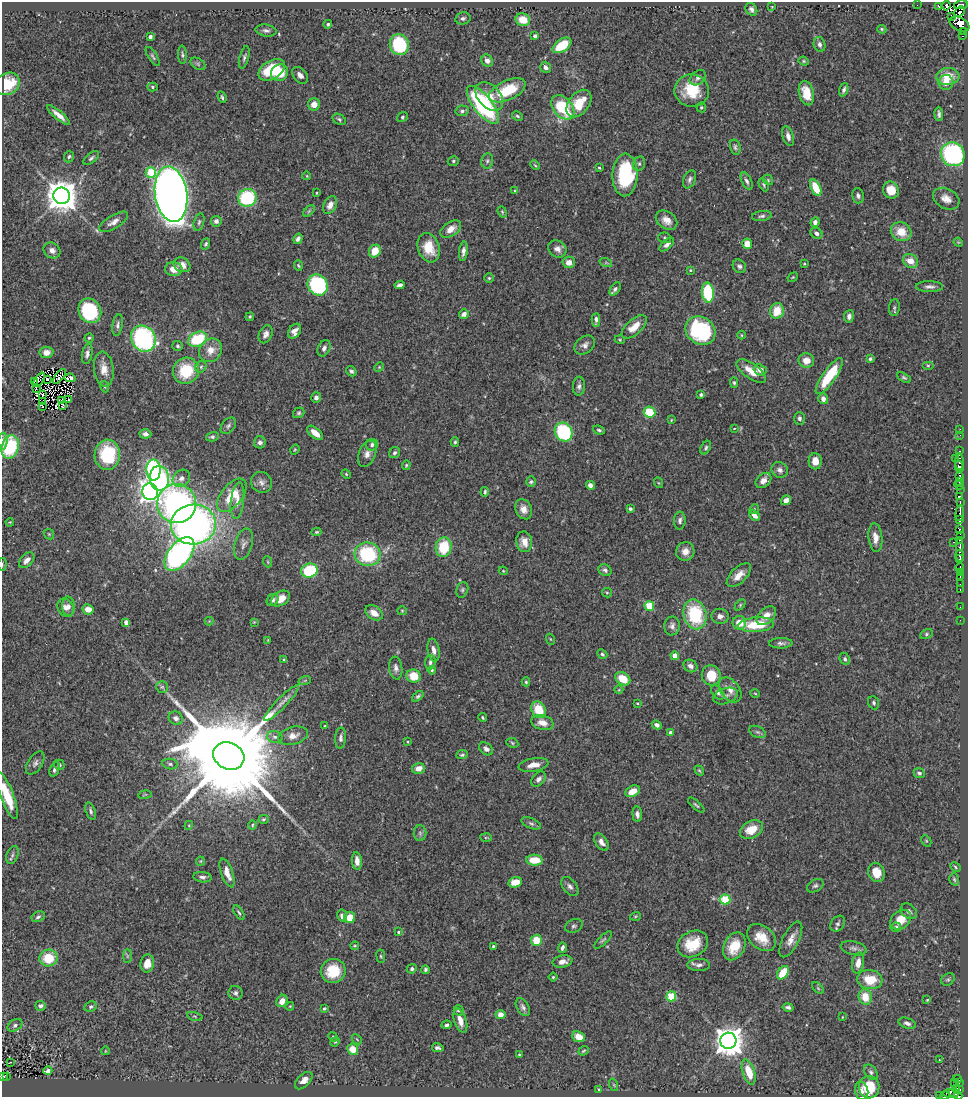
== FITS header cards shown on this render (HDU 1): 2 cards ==
NAXIS1  =                  966
NAXIS2  =                 1095

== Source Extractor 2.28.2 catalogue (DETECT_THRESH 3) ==
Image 966 x 1095 px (HDU 1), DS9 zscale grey, 1 PNG px = 1 image px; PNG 970 x 1099 px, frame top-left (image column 1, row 1095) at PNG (2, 2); each listed source drawn as its Kron ellipse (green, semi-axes under 4 px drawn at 4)
Background 0.785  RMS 0.027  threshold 0.0799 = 3 sigma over >= 5 px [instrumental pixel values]
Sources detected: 454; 5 with non-positive FLUX_AUTO (blend fragments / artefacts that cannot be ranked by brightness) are neither listed nor drawn; the other 449 listed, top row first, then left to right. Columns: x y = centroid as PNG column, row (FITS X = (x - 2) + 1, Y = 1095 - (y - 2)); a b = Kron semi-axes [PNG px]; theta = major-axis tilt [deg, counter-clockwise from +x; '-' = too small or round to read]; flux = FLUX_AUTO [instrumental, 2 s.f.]
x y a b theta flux
917 5 2 2 - 5.8
961 5 7 4 11 290
946 6 5 3 - 160
772 7 4 3 - 1.6
939 7 3 2 - 18
751 9 7 5 -55 5.9
959 12 6 3 44 100
951 16 4 2 - 77
463 18 7 6 - 4.7
523 20 7 6 - 30
328 24 4 4 - 3.7
959 24 10 6 -27 760
882 29 4 3 - 2.2
266 30 10 6 -8 6.3
963 31 2 2 - 16
535 36 4 4 - 8.3
963 36 3 2 - 11
150 37 4 3 - 7.1
819 44 7 5 -76 6.3
399 45 10 9 - 140
562 45 10 6 34 51
182 55 9 4 -87 3.8
153 57 11 4 -57 3.9
244 57 11 4 75 4.5
487 61 6 5 - 8.7
804 61 5 4 - 2.2
198 64 8 5 -31 3.9
546 67 6 5 - 5.9
272 70 15 9 31 74
280 73 9 8 - 43
300 75 9 6 -49 10
948 76 11 8 4 34
698 78 9 6 38 6.1
946 82 7 7 - 14
7 84 13 10 32 52
152 87 5 4 - 3.6
507 90 20 9 25 67
692 90 17 16 - 61
844 90 7 3 70 4.9
806 93 12 7 -76 32
222 97 6 3 -70 3.1
489 97 17 11 -48 30
579 103 16 10 52 47
314 104 6 6 - 17
483 105 23 9 -51 250
563 107 14 9 -50 92
701 107 5 5 - 2.5
462 111 6 5 - 4.4
939 114 7 3 -87 4.7
58 115 14 4 -40 13
517 116 6 4 -28 2.7
402 117 5 4 - 2.8
339 119 7 5 -30 3.2
788 136 10 5 -74 8.8
735 147 8 5 -75 4
953 154 12 11 - 310
69 157 6 5 - 3.6
91 158 9 4 40 4.2
453 161 6 4 17 3.1
487 161 7 6 - 3.9
639 164 7 6 - 4.1
535 165 5 3 - 1.9
599 168 3 2 - 1.9
151 172 5 5 - 74
625 175 21 12 87 140
307 176 4 3 - 1.3
690 179 9 6 68 5.6
768 180 6 4 -50 2
747 181 9 5 -65 5.3
764 185 7 4 -64 2.8
816 188 9 5 -64 38
891 190 9 8 - 23
515 191 4 2 - 1.4
317 193 3 2 - 1.6
171 194 28 16 -82 2500
62 196 8 8 - 3400
858 196 8 5 -76 5
247 198 9 8 - 130
946 199 14 10 -27 17
330 205 9 6 62 13
309 211 7 4 45 2.9
502 212 6 4 -69 2.3
762 216 10 5 6 4.9
667 220 12 8 -35 16
216 221 5 5 - 7
114 222 16 6 31 12
199 222 9 5 75 4.1
815 222 5 4 - 8.3
451 229 11 7 33 15
901 232 10 9 - 30
816 233 6 5 - 6.1
665 238 6 5 - 3.5
298 239 5 4 - 5
958 242 5 3 - 1.7
206 244 5 4 - 3.2
747 244 5 5 - 23
667 245 9 5 41 6.9
429 248 15 10 -72 39
557 249 9 8 - 11
52 250 9 7 -34 10
375 251 6 5 - 30
463 251 10 4 83 7.4
910 261 8 6 -36 22
569 262 6 5 - 15
606 263 6 4 -18 2.2
804 264 3 2 - 1.4
182 265 9 7 -26 13
298 266 5 3 - 2
739 266 7 6 - 5
174 269 9 7 -5 17
690 270 4 3 - 2.1
793 277 5 3 - 1.8
489 278 4 4 - 2.6
318 285 11 9 -56 170
400 285 5 4 - 6.1
930 287 13 5 0 7.5
615 289 7 4 55 5.3
708 293 10 6 -85 120
894 308 8 5 86 3.6
90 311 13 11 -59 150
777 311 8 6 72 35
464 314 5 4 - 7.9
849 316 6 5 - 7.1
250 317 4 3 - 2.5
596 320 7 4 87 7.6
118 325 11 5 80 5.6
634 327 15 7 41 24
295 331 8 5 54 11
700 331 16 13 -34 180
266 334 9 6 67 8.2
741 335 4 3 - 1.3
89 338 4 4 - 2.3
143 339 13 12 - 290
198 339 10 7 26 92
620 340 5 3 - 2
585 345 11 8 36 8.9
178 346 5 5 - 3.4
324 348 8 6 65 7.2
211 350 12 11 - 22
46 352 7 5 7 14
87 354 10 5 79 7.5
870 359 4 3 - 3.1
806 360 8 7 - 17
928 365 6 4 0 2.5
201 367 6 5 - 3.6
379 367 5 4 - 2.1
104 369 17 9 -83 22
760 370 6 5 - 13
186 371 13 12 - 76
351 371 6 4 -33 4.6
751 371 17 7 -35 23
59 376 8 3 53 0.56
829 376 21 6 55 83
70 378 6 4 -6 0.79
904 378 7 4 -31 3
48 379 3 3 - 3.6
39 380 8 2 53 0.17
34 382 3 2 - 6.4
734 383 5 4 - 3
579 386 9 6 87 6
105 387 5 3 - 2.4
36 388 3 2 - 1
42 395 2 2 - 1.4
701 395 3 3 - 4
316 398 5 5 - 6.8
823 399 5 5 - 9.4
61 400 3 2 - 0.75
69 400 3 2 - 2.4
43 402 3 2 - 0.66
62 405 4 2 - 1.8
42 406 2 2 - 1.2
650 412 6 5 - 59
299 413 6 5 - 3.1
799 418 6 5 - 4.8
671 420 3 2 - 1.4
228 426 9 6 50 4.7
734 428 4 2 - 1.3
960 429 2 2 - 0.99
599 430 6 4 -19 3.6
564 432 10 8 -58 150
315 433 9 5 -40 17
145 434 6 4 3 6.1
960 435 3 2 - 3.1
212 437 6 4 14 3.8
3 441 8 4 88 9.1
260 442 6 6 - 7.2
455 442 4 3 - 3.3
372 445 6 5 - 4.9
10 447 12 8 72 130
706 448 7 5 60 3.7
295 450 5 4 - 1.8
959 451 3 2 - 18
395 453 6 5 - 4
367 454 14 8 68 12
107 455 15 12 87 100
955 458 3 2 - 13
815 461 8 6 -88 19
959 462 8 3 89 150
406 465 5 3 - 2.2
959 467 5 4 - 370
153 470 10 7 -89 290
780 470 8 7 - 7.8
346 474 5 4 - 1.9
960 477 3 3 - 110
159 478 12 9 -84 180
181 478 9 8 - 10
763 480 9 6 43 11
261 482 11 10 - 9.7
531 482 5 5 - 3
960 482 4 2 - 46
659 483 5 3 - 1.5
590 485 4 4 - 8.2
959 485 5 3 - 24
960 489 2 2 - 7.7
150 492 8 8 - 870
485 492 5 3 - 3.4
232 495 20 10 52 45
959 496 3 3 - 28
786 500 5 4 - 11
237 501 18 6 83 15
960 503 4 2 - 41
177 504 19 19 - 530
524 509 10 8 -62 14
630 509 4 3 - 3.7
754 509 5 4 - 2.5
960 513 7 3 83 210
754 516 6 4 -42 10
960 519 3 3 - 55
680 520 9 6 88 6.2
10 522 4 3 - 1.6
193 524 22 20 4 830
960 529 4 2 - 72
316 532 5 3 - 2.6
49 534 6 4 -45 2.3
960 535 3 2 - 2.6
875 538 14 7 -84 15
959 540 4 2 - 2.1
524 542 10 8 -85 19
953 542 3 2 - 12
243 544 16 9 74 10
444 547 10 8 81 67
960 547 4 3 - 180
685 551 9 9 - 16
179 554 19 11 52 530
368 554 13 11 -14 140
960 555 6 3 -86 310
960 559 4 3 - 320
27 560 9 6 46 10
268 562 5 3 - 1.8
2 564 6 3 84 2.3
960 567 4 3 - 66
605 570 7 5 -29 5.4
309 571 8 7 - 110
503 571 4 4 - 1.8
960 572 3 2 - 6.7
739 575 15 7 45 18
960 576 3 2 - 21
960 584 2 2 - 1.8
960 589 3 2 - 4.7
462 590 8 5 71 4.1
607 593 5 4 - 2.2
280 599 10 7 31 24
273 600 6 5 - 5.2
740 605 6 4 46 2.4
68 606 10 6 -87 8
649 606 5 4 - 75
960 607 2 2 - 2.6
66 608 10 8 -56 9.4
88 609 5 5 - 17
402 611 5 4 - 2.1
374 613 9 6 -34 18
695 614 15 11 -76 110
720 616 9 7 -6 7.8
766 616 11 7 44 18
960 620 2 2 - 11
209 621 4 4 - 1.5
126 622 4 4 - 10
254 622 4 4 - 1.5
739 623 7 6 - 27
756 625 18 7 5 66
672 626 9 8 - 7.4
926 634 6 4 28 2.9
550 639 5 3 - 1.8
268 640 4 4 - 1.6
781 643 12 5 2 6
434 650 11 6 -80 9.4
602 654 5 4 - 3.6
675 656 4 4 - 34
845 659 6 5 - 4
284 660 4 3 - 2
430 662 7 5 86 4.9
690 666 7 6 - 8.8
396 668 11 6 -82 8.4
432 670 4 4 - 1.7
711 675 10 9 - 43
414 676 7 6 - 33
623 679 8 6 -33 36
305 680 6 4 20 2.6
526 682 4 4 - 2.5
162 687 6 6 - 3.2
619 690 4 3 - 1.4
730 690 14 9 -52 14
718 692 8 5 -49 5.9
755 693 5 3 - 1.6
418 696 7 4 39 3.8
725 696 12 7 20 7.8
281 703 24 5 46 14
637 703 4 3 - 1.8
874 703 7 5 -68 3.7
539 710 9 6 -58 50
176 718 7 6 - 7.8
483 718 4 3 - 2.2
542 723 11 7 -14 19
657 725 5 4 - 6.9
325 726 4 3 - 1.4
757 732 9 5 -26 4.7
670 733 4 3 - 5.3
293 736 15 8 15 14
275 737 8 6 -14 5.6
341 738 10 5 87 5.6
408 742 3 2 - 1.4
512 743 6 4 -25 2.6
486 749 8 5 -41 6.4
462 755 6 4 10 3.2
229 756 16 13 -26 66000
35 763 13 7 57 7.6
170 764 8 5 -10 4
59 765 5 5 - 5.4
533 765 15 6 9 17
418 768 6 5 - 16
55 769 7 4 67 5.7
699 770 5 4 - 2.3
919 773 6 5 - 4
539 779 8 5 48 6.8
633 791 8 5 26 21
145 795 6 3 9 1.9
7 796 24 6 -70 56
696 805 10 4 -42 3.2
91 811 9 4 -72 4.7
637 814 8 5 -85 7
264 819 5 4 - 2.4
531 823 10 5 -23 4.9
189 825 4 3 - 1.7
252 825 4 4 - 2.1
751 830 12 8 28 32
420 833 8 6 -88 4.4
486 837 6 3 -4 2
926 841 6 4 -61 2.3
601 842 10 5 -55 9.4
12 855 9 5 67 4.7
535 860 8 5 -4 37
200 861 4 4 - 1.7
357 861 9 5 -85 11
955 867 5 4 - 2.6
876 872 10 8 -72 27
227 873 15 5 -70 17
202 877 9 5 -8 5.7
954 879 6 4 -73 3
515 882 7 5 14 22
570 886 11 7 -53 7.1
815 886 9 6 30 5.3
725 899 5 5 - 69
909 911 9 6 -41 6.1
239 913 8 4 -57 3.1
342 916 6 5 - 8.9
635 916 6 3 20 2
38 917 7 5 28 4.1
350 918 6 5 - 27
900 920 11 8 39 27
838 924 9 6 50 4.8
574 926 9 6 21 4.5
896 927 5 4 - 3.4
398 932 4 3 - 2.8
761 938 16 11 -40 33
791 939 19 8 63 16
536 940 6 5 - 37
603 940 11 4 44 3.5
693 944 16 12 28 50
355 946 4 3 - 1.7
493 946 4 3 - 2.6
734 946 15 10 62 39
562 948 5 3 - 4.4
853 948 13 6 -13 7
127 956 7 4 90 3.3
381 956 6 3 -82 2.2
48 958 9 8 - 52
562 962 10 6 10 12
147 963 9 7 82 16
858 963 10 6 80 16
699 965 11 6 -1 7.8
412 969 5 4 - 3.8
425 970 4 3 - 3.2
333 971 12 12 - 59
783 973 7 5 53 44
553 977 4 4 - 2.1
948 979 7 5 39 3.4
870 980 12 9 -7 43
818 988 7 4 -46 2.6
236 993 7 7 - 5.3
671 996 5 5 - 91
865 997 8 6 -73 34
927 1000 3 3 - 1.5
282 1001 6 5 - 14
40 1006 5 5 - 5.3
290 1006 4 3 - 1.7
91 1007 6 5 - 3.4
523 1007 10 6 -58 6
788 1007 5 3 - 4.8
324 1008 4 3 - 2.3
459 1010 5 5 - 5.3
500 1014 5 4 - 11
195 1016 8 3 -14 2.1
842 1017 3 2 - 1
460 1021 12 6 -72 16
907 1023 9 5 -19 6.6
15 1025 8 5 34 4.8
446 1025 5 4 - 3.4
333 1037 5 4 - 1.9
579 1037 7 5 -24 19
357 1039 6 2 -45 1.4
728 1041 8 8 - 2700
335 1042 5 4 - 2.1
438 1048 6 3 -11 4.2
353 1049 6 5 - 26
105 1051 4 2 - 1.3
584 1051 5 3 - 2
519 1054 3 2 - 1.6
939 1059 3 2 - 3.1
10 1062 3 2 - 1.8
48 1071 4 3 - 5.3
749 1072 13 6 -72 37
871 1072 8 5 -54 4.9
3 1076 3 3 - 55
7 1076 3 2 - 18
957 1079 4 2 - 1.9
304 1081 11 6 44 14
955 1082 2 2 - 3.2
959 1083 2 2 - 0.46
614 1085 6 4 -71 2.6
869 1087 11 10 - 58
957 1088 3 3 - 4.5
598 1089 3 3 - 1.8
960 1089 4 3 - 5.5
862 1091 9 6 -76 10
949 1093 6 3 6 70
954 1093 5 4 - 62
939 1095 3 2 - 2.8
945 1096 4 2 - 15
958 1096 4 2 - 80
At the frame edge (FLAGS 8, measured only in part): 7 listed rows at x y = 3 441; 2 564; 7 796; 3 1076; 939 1095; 945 1096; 958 1096
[5 non-positive-flux detections neither listed nor drawn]